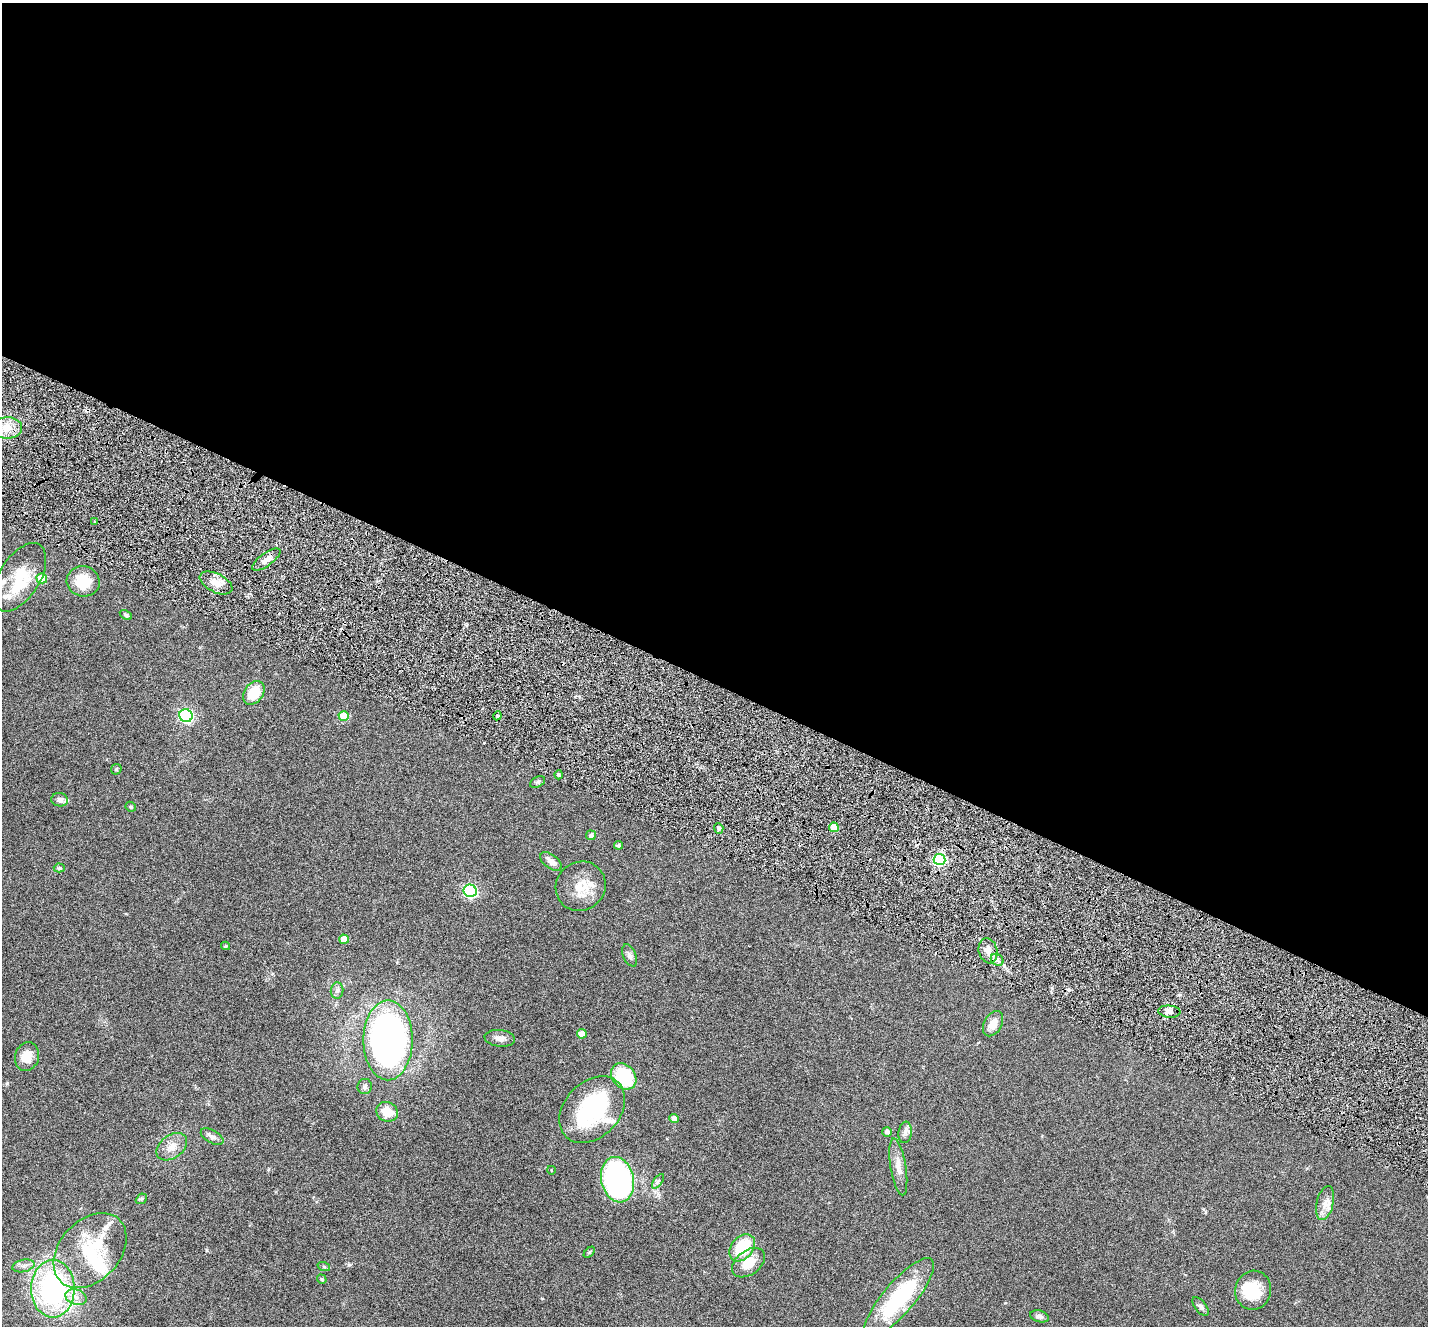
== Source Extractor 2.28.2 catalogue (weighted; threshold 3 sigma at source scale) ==
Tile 3 of 4 x 4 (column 3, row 1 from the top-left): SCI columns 2935-4360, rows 4259-5582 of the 5796 x 5871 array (HDU 1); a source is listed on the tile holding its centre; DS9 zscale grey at full resolution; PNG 1430 x 1328 px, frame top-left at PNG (2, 3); each listed source drawn as its Kron ellipse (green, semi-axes under 4 px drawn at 4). Shown black and unused: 52% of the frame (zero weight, under 5 of 9 exposures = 5% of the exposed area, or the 3 px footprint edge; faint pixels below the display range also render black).
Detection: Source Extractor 2.28.2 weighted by HDU 2 'WHT'; one run over the whole footprint, this tile lists its part. Background 0.0535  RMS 0.0043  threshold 0.0177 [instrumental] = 3 sigma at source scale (4.09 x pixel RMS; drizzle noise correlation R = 1.36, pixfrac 0.8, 0.05/0.05 arcsec/px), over >= 5 px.
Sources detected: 76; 3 inside a brighter object's white glare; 2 cosmic-ray / hot-pixel residue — neither listed nor drawn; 5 inside a brighter listed object's ellipse — not listed separately; the other 66 listed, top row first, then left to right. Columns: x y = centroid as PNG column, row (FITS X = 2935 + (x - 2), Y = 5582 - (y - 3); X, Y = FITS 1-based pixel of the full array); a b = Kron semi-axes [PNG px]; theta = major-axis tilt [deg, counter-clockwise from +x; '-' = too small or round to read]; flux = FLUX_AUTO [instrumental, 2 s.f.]
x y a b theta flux
7 428 15 10 1 5.5
94 522 4 3 - 0.43
266 560 17 6 35 3
20 577 38 20 58 15
42 578 5 5 - 9.4
83 581 16 15 - 9.6
216 583 18 9 -26 4
126 615 6 4 -30 0.63
254 693 13 9 55 9.5
186 716 7 6 - 59
344 716 5 5 - 8.1
497 716 4 3 - 0.47
116 769 6 5 - 0.46
559 775 4 4 - 0.61
538 782 8 5 27 0.78
60 800 8 6 -11 1.5
131 807 5 4 - 0.58
834 827 5 4 - 5.1
719 828 5 4 - 0.82
591 835 5 4 - 1.3
618 845 4 4 - 0.79
940 860 6 5 - 43
551 862 12 7 -37 2.5
59 868 5 4 - 0.49
581 886 25 24 - 9.1
470 891 6 6 - 54
344 939 5 4 - 5.8
226 946 4 4 - 0.46
988 951 13 9 -75 3.1
630 955 12 6 -67 1.4
997 960 7 5 -42 1.3
337 991 8 6 84 1.3
1169 1012 11 6 -5 1.7
993 1024 13 9 62 4.1
582 1034 5 5 - 4.6
500 1038 15 8 -6 2.5
388 1040 40 24 90 130
27 1057 15 12 73 5.2
624 1076 14 11 -50 21
365 1087 7 7 - 1.1
592 1110 38 27 46 45
387 1112 11 9 -29 6.7
674 1118 4 4 - 2.3
887 1132 5 5 - 1.5
905 1132 11 6 83 1.6
212 1137 12 6 -29 1.7
172 1147 17 11 36 4.1
898 1167 29 7 -81 3.9
551 1170 4 3 - 0.3
618 1180 23 16 -77 110
658 1181 8 4 54 0.83
141 1199 6 4 42 0.53
1325 1203 17 8 76 3.2
742 1248 15 10 50 16
90 1251 43 30 48 26
589 1252 7 4 45 0.51
748 1263 18 12 37 7.4
23 1266 11 6 13 1.7
324 1267 6 4 -19 0.46
322 1279 5 4 - 0.58
53 1289 29 21 -90 73
1253 1290 19 18 - 12
76 1297 11 7 -20 3
899 1298 50 15 50 38
1200 1306 11 5 -53 1.1
1039 1316 9 6 -16 1.3
Unlisted compact peaks at least as high as the median listed source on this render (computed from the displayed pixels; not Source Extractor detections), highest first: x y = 349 1265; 207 1250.